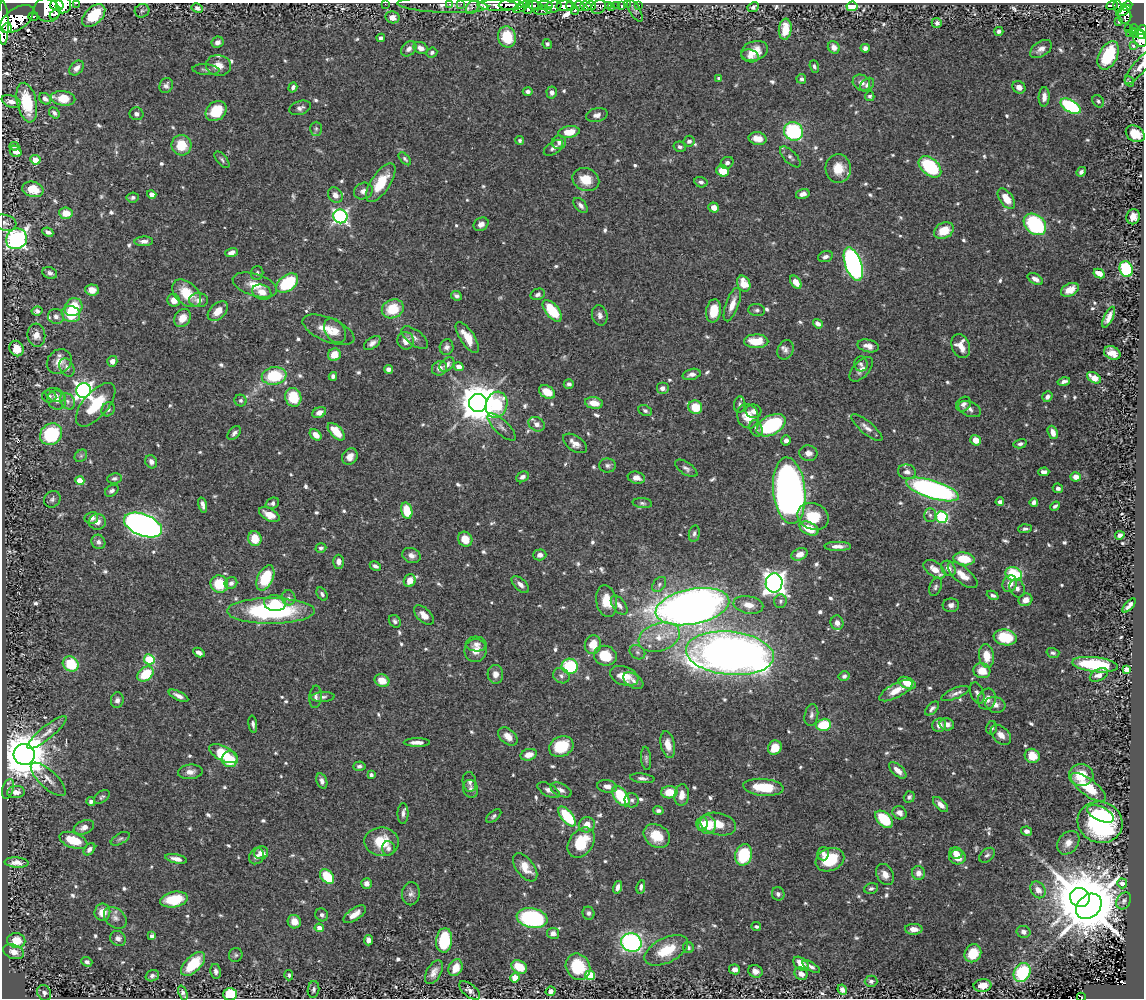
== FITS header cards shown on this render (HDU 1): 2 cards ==
NAXIS1  =                 1142
NAXIS2  =                  996

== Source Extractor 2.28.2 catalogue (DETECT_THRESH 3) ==
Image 1142 x 996 px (HDU 1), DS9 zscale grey, 1 PNG px = 1 image px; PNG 1146 x 1000 px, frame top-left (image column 1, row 996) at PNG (2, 3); each listed source drawn as its Kron ellipse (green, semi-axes under 4 px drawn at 4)
Background 0.803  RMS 0.015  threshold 0.0458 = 3 sigma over >= 5 px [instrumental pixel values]
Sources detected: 744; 1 with non-positive FLUX_AUTO (blend fragments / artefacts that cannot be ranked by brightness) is neither listed nor drawn; of the other 743, the 500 brightest by FLUX_AUTO listed and drawn (243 fainter detections omitted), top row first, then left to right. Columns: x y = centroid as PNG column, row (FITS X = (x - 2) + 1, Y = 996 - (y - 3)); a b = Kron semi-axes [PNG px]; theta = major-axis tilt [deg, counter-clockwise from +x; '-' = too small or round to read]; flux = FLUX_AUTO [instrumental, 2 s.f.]
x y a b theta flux
76 3 4 2 - 54
385 4 2 2 - 62
450 4 3 2 - 14
461 4 2 2 - 9.9
57 5 6 5 - 830
63 5 8 7 - 1300
443 5 45 7 -2 9.7
498 5 20 5 -2 1000
511 5 12 5 1 960
545 5 7 3 -6 200
591 5 5 3 - 410
617 5 3 3 - 30
622 5 3 3 - 15
627 5 2 2 - 6.9
639 5 3 2 - 6.8
1112 5 6 4 23 87
535 6 8 4 -15 340
565 6 8 5 7 970
570 6 5 3 - 440
579 6 5 4 - 410
586 6 5 4 - 710
608 6 3 3 - 120
852 6 5 4 - 59
1118 6 6 4 -78 98
1127 6 5 4 - 230
473 7 8 5 47 73
522 7 9 4 29 270
553 7 8 5 20 350
598 7 8 6 30 120
612 7 2 2 - 9.8
753 7 6 4 27 3.5
197 8 6 4 -29 3.1
528 8 7 4 73 270
47 10 13 11 -26 3100
575 10 4 3 - 160
142 11 7 6 - 2.5
543 11 9 3 3 140
635 11 12 5 -61 2.7
1123 11 8 4 33 280
55 14 6 3 42 300
94 15 14 8 43 38
1125 15 8 6 -85 260
33 16 5 3 - 46
392 17 7 6 - 8.1
17 19 19 10 35 3300
1118 21 3 3 - 17
3 23 22 5 -89 2600
937 23 5 5 - 3.3
7 28 5 4 - 570
785 29 10 6 85 21
1129 29 3 3 - 58
1134 29 4 3 - 48
1142 30 5 4 - 190
999 31 4 4 - 2.8
1129 33 2 2 - 4.8
1135 33 4 3 - 46
1140 34 5 3 - 150
507 37 10 9 - 37
381 38 4 4 - 3.1
1140 38 9 6 -68 280
217 42 6 5 - 6
547 44 5 4 - 2.3
1134 45 3 3 - 14
834 47 6 5 - 7.8
421 48 7 5 -28 6.7
865 48 5 4 - 3.5
409 49 8 6 44 5.3
1041 49 12 7 34 6.2
755 51 14 9 19 15
432 52 5 4 - 2.6
1108 55 15 9 63 66
750 56 9 6 -16 4.9
218 65 12 10 -10 10
814 67 6 4 -70 2.4
1140 67 21 6 50 8.2
76 68 8 6 46 5.3
206 70 13 5 -4 3.3
719 78 4 3 - 2.6
801 79 5 5 - 3
1129 81 5 4 - 2.6
861 83 9 7 -33 6.1
166 85 8 6 64 3.7
867 85 8 5 46 3.5
293 87 5 4 - 3.4
1019 87 7 6 - 5.9
528 91 5 4 - 3
552 92 6 5 - 4.7
870 96 5 4 - 2.5
1044 97 10 5 88 7.5
63 98 12 7 -6 21
45 99 7 5 -40 4.1
11 101 10 6 -20 6.6
1098 101 7 5 -53 2.4
27 103 20 9 -78 44
1071 106 11 6 -30 99
300 108 11 7 17 3.9
216 111 11 9 35 32
54 113 6 4 -50 3.4
136 114 7 6 - 3.6
597 115 11 7 14 5.3
316 129 7 6 - 2.6
793 131 10 9 - 110
569 132 11 6 9 18
1135 134 10 7 -32 19
758 139 9 6 -10 11
520 140 4 4 - 2.5
689 141 6 5 - 3.4
559 142 7 7 - 4
181 145 10 10 - 25
14 146 5 3 - 2.5
680 147 6 5 - 2.6
553 148 11 6 35 4.4
16 151 6 5 - 7.7
790 157 13 6 -45 4
405 159 8 4 -46 2.4
35 160 5 4 - 15
222 160 10 5 -49 2.3
727 163 7 5 35 4
930 167 13 8 -42 83
838 169 14 12 -87 19
723 171 6 5 - 19
1081 172 5 4 - 3.8
586 180 14 11 -24 21
701 182 6 5 - 3
381 183 22 9 56 30
33 189 11 7 -14 19
363 191 9 8 - 5.1
152 194 4 4 - 5.8
803 194 7 5 16 6.1
335 195 8 6 -56 6.5
133 197 6 5 - 2.8
1006 199 12 6 -54 17
581 205 9 5 -48 4
714 208 5 5 - 8.3
66 213 7 5 -6 15
340 216 7 6 - 250
1133 217 7 6 - 8.4
5 223 11 7 -17 4.2
481 224 8 6 33 5.7
1035 224 12 9 -41 120
944 231 10 7 29 20
48 232 5 4 - 4
17 239 11 10 - 240
144 241 9 5 3 5
232 252 6 4 18 5.2
825 257 8 5 19 3.8
853 264 17 8 -71 310
1126 269 8 6 -75 92
50 273 7 5 -22 3.6
257 273 7 6 - 3
1099 274 6 4 -28 9.8
1035 279 8 5 -30 5.8
796 282 7 5 -54 11
287 283 12 8 37 69
744 284 8 6 -64 17
255 285 23 11 -17 16
92 290 7 5 -5 9
1070 290 9 6 26 11
262 292 10 7 -20 10
186 293 17 11 -42 29
538 294 7 5 20 3.2
456 296 6 4 -25 3
174 300 6 6 - 11
199 300 9 7 0 5.8
732 304 18 6 70 12
73 307 9 8 - 36
393 309 11 9 24 32
757 310 8 6 -6 2.6
37 311 5 4 - 2.8
218 311 12 7 44 12
552 311 13 6 -51 42
714 311 11 7 81 20
71 314 9 8 - 27
600 315 10 7 -77 5
56 316 8 7 - 4.7
1109 317 11 4 64 7
182 318 10 7 52 13
818 324 5 4 - 5.5
328 330 27 12 -22 20
335 331 14 9 -55 8.7
36 335 11 9 -83 8.6
467 337 18 7 -57 20
415 338 16 7 -38 5.4
406 341 9 8 - 10
756 341 12 7 1 25
372 343 9 5 36 4.7
868 346 11 6 -12 7.3
961 346 12 9 -67 12
447 347 8 7 - 4.2
16 348 8 7 - 17
785 350 10 7 66 4.6
1112 353 8 6 -26 9.4
334 355 6 6 - 14
59 361 13 11 44 11
112 361 5 5 - 5.8
447 364 8 6 42 6.5
861 364 7 7 - 2.4
67 367 9 7 -63 4.6
459 367 5 4 - 9.9
439 368 8 7 - 6.5
388 369 5 4 - 4.1
861 369 15 8 47 6.6
692 374 9 5 15 5.3
274 376 12 8 8 57
333 376 4 4 - 3
1094 378 8 5 -31 13
1064 382 6 4 14 3.8
569 384 5 5 - 3.1
662 388 6 6 - 5.6
83 390 7 7 - 430
547 392 8 6 -31 19
55 395 10 6 -19 4.7
49 396 7 6 - 3.2
293 397 9 8 - 30
1047 397 6 4 53 3.7
57 400 10 9 - 6.6
241 400 6 5 - 2.5
68 401 9 7 -56 4.2
478 403 9 9 - 3000
594 403 9 5 -9 13
963 404 8 6 44 4.5
96 405 26 12 50 41
497 405 13 10 73 56
740 405 8 5 86 2.9
695 407 7 6 - 26
108 409 7 6 - 3.7
970 409 12 7 -24 4.5
645 411 7 5 -25 2.5
753 411 8 7 - 5.4
319 413 7 5 27 7.6
748 416 12 10 -69 18
537 424 8 6 -31 5.5
771 425 16 9 29 96
502 427 18 7 -44 6.4
756 428 8 6 -65 3.6
867 428 20 6 -39 6.9
336 432 11 5 -47 22
1053 432 7 4 -70 7.3
234 433 8 5 45 3.3
51 434 11 10 - 75
316 435 6 4 -41 9.9
786 440 5 4 - 4.5
976 440 5 5 - 13
575 443 13 7 -34 7.6
1020 444 7 4 12 2.8
808 453 9 8 - 6.7
81 456 7 5 44 2.3
350 457 8 7 - 6.5
151 462 7 5 -62 4.3
607 465 8 7 - 3.5
686 468 13 6 -33 4.1
907 472 9 7 -13 5.4
1044 472 5 4 - 4.5
522 477 7 5 29 4.2
1076 477 5 4 - 7.5
114 478 7 5 7 2.5
636 478 9 6 -13 7.6
80 481 4 4 - 19
1058 488 5 4 - 3.1
933 490 27 9 -17 280
112 491 7 5 35 3
789 491 33 16 -84 770
52 499 9 7 47 3.5
1000 502 4 4 - 4.1
1034 502 4 4 - 3.5
272 503 7 5 22 3
642 503 10 5 -5 2.6
203 505 8 4 -75 4.4
1055 506 5 3 - 2.5
407 511 8 5 -75 26
269 515 11 6 -26 13
930 515 7 6 - 3.1
813 516 16 13 -23 32
942 517 6 5 - 110
91 518 7 6 - 6.6
97 522 8 7 - 6.2
143 525 20 11 -21 690
809 529 10 6 -27 24
1025 529 6 4 4 2.9
694 534 8 5 78 2.7
1120 535 5 4 - 2.9
255 539 7 6 - 21
465 539 8 7 - 14
98 542 7 6 - 3.8
838 546 13 4 -1 6.2
321 548 5 4 - 2.4
800 554 8 6 23 8.9
411 555 9 7 -20 5.3
540 555 6 5 - 4.3
964 559 10 6 -8 30
338 562 7 5 90 5.4
375 566 6 4 -26 3.2
948 568 8 6 -52 6.4
934 569 12 7 -36 11
1014 574 8 7 - 52
963 575 18 8 -39 13
265 578 13 7 64 49
410 581 6 6 - 13
231 583 6 5 - 4
774 583 9 8 - 790
219 584 9 8 - 34
659 584 8 6 51 3
1010 584 8 7 - 8.8
520 585 11 5 -44 5.7
935 587 10 5 69 3.2
1017 588 9 7 -66 5
322 594 7 5 -56 3
993 595 6 4 -23 3.1
289 598 7 7 - 3.6
1026 600 7 6 - 9.6
606 601 16 10 -80 21
780 601 7 6 - 2.5
275 603 11 8 -4 22
619 605 11 6 -52 5.7
748 605 15 8 -10 11
951 605 8 7 - 4.1
1129 606 9 3 48 4.3
692 607 37 17 11 1000
271 611 44 13 0 160
424 615 12 6 -43 8.8
395 621 7 5 -51 2.9
837 623 7 6 - 6.8
659 637 21 13 18 24
1005 637 11 8 -8 35
476 644 10 7 -3 5.5
593 645 9 8 - 20
476 650 12 11 - 11
199 652 6 4 -28 4.8
637 652 8 6 -33 3.1
730 653 44 21 -6 1200
1053 653 6 5 - 2.4
605 656 11 10 - 29
986 656 12 7 -83 17
149 659 5 5 - 61
71 664 8 7 - 40
1095 665 23 7 -7 82
570 666 8 7 - 64
1126 669 4 4 - 13
982 671 8 7 - 17
145 674 9 6 39 39
495 674 9 8 - 7.6
1099 675 9 5 27 6.6
561 676 8 7 - 4.1
624 676 15 9 -20 20
844 676 5 5 - 3.5
382 681 7 6 - 17
633 681 11 6 -34 4.9
907 683 9 5 -23 16
896 691 18 7 28 14
955 693 15 5 23 5.1
977 693 11 6 -72 4
178 696 10 4 -26 5.7
316 697 11 6 84 4
323 697 12 5 3 3.4
987 699 10 9 - 8.3
117 700 8 6 79 4
995 705 10 8 -17 6.3
932 708 8 5 43 3.3
811 715 11 6 79 4.2
253 724 8 4 -81 3.1
947 724 7 6 - 5.8
823 725 7 6 - 41
939 725 7 6 - 7.8
992 728 7 5 76 2.5
47 732 24 6 39 9.1
1001 735 12 8 -44 8
508 736 11 7 -41 8.8
417 742 13 4 0 6.6
668 745 14 7 -78 10
561 746 12 10 26 34
775 748 7 6 - 18
24 754 10 10 - 4300
223 754 15 7 -27 53
529 755 8 5 16 10
1032 756 7 7 - 20
646 758 12 5 -85 2.6
230 759 8 8 - 32
359 766 6 4 3 2.6
898 770 11 5 -42 9
190 772 12 7 5 6.5
371 775 4 4 - 3
1081 775 12 11 - 27
642 778 12 4 -6 3.8
48 779 22 9 -43 10
322 781 8 5 -68 4.1
469 782 10 6 -81 4.2
607 786 10 6 -9 6.1
763 787 20 8 -5 27
1088 787 21 8 -37 31
8 789 10 5 73 3
470 789 9 7 -72 4.2
548 790 12 6 -28 4.5
561 790 11 6 -26 4.4
16 792 9 6 4 6.9
669 792 8 6 1 22
682 795 11 7 82 10
621 796 12 6 -54 57
102 797 9 5 37 2.3
909 797 6 5 - 2.5
632 800 7 7 - 3.4
91 802 5 4 - 3.6
940 804 9 5 -45 5.9
658 810 5 4 - 2.6
899 813 7 6 - 5.2
403 814 10 5 89 4
1100 814 14 7 -26 29
494 816 9 5 37 2.5
567 816 12 5 -51 58
884 819 10 6 -44 50
1100 822 23 20 -20 170
702 824 7 5 87 8.2
718 824 18 11 -12 20
587 825 8 7 - 9.1
707 825 9 9 - 21
84 827 10 6 21 6.1
1027 831 5 4 - 4.1
657 836 14 11 -34 22
120 839 10 5 29 2.4
73 840 14 7 -19 25
382 842 17 14 -1 29
581 843 16 12 55 38
1068 843 13 9 52 10
388 848 7 6 - 3.4
89 849 7 4 48 4.7
261 853 7 6 - 9.9
956 853 6 6 - 8.7
823 854 7 6 - 3.9
744 855 11 8 76 62
987 855 9 6 41 3.1
257 856 8 7 - 5.5
957 857 8 7 - 13
176 859 11 4 -12 7.1
830 860 15 11 23 38
17 863 12 5 -4 6.5
525 867 16 9 -52 15
918 873 7 6 - 7.4
885 874 11 8 -61 8.2
327 877 8 5 -47 42
366 883 5 5 - 5.9
1122 883 5 5 - 9.3
618 887 6 4 74 4.9
641 887 7 4 79 3
871 888 7 5 18 2.8
1038 890 9 7 -56 8.6
411 894 11 9 88 5.1
778 894 7 6 - 3.2
1080 897 10 9 - 4600
174 900 14 7 10 36
1124 901 9 7 59 3.4
1089 906 14 11 44 6800
102 912 8 8 - 13
588 913 6 6 - 3.1
355 914 13 6 34 10
322 915 7 6 - 3.1
115 918 13 9 -41 5.9
532 918 15 9 -10 150
294 922 7 6 - 11
756 927 5 4 - 2.9
319 928 4 4 - 7.5
914 929 9 5 1 7.4
1023 932 7 6 - 4.6
553 933 6 5 - 5.5
152 936 4 4 - 4.9
118 938 8 7 - 4.4
16 940 9 7 -11 22
368 940 5 4 - 5.6
444 940 12 8 82 55
631 943 10 9 - 240
688 948 6 5 - 2.3
666 950 23 12 26 28
14 952 11 7 -18 7.6
973 953 9 8 - 27
236 955 7 6 - 2.4
87 962 6 4 -19 3.3
193 964 15 7 45 40
801 964 9 5 -38 14
519 967 8 6 -28 26
578 967 14 11 -59 43
811 967 10 4 -32 3.7
456 968 9 6 65 16
735 969 5 5 - 5
216 971 7 5 -79 3.9
755 971 7 6 - 6.6
434 972 13 7 60 7.3
1022 973 10 8 61 73
801 974 7 5 -35 7.2
289 975 5 4 - 2.4
590 975 5 5 - 48
152 976 7 5 19 3
515 978 5 4 - 16
871 981 6 6 - 3.4
982 985 9 6 9 14
313 989 8 5 83 3.3
470 990 12 6 -40 4.4
842 990 5 4 - 4.4
550 991 5 4 - 5
44 993 8 6 -61 3.7
183 993 8 4 -70 3
230 994 7 6 - 44
1081 997 4 3 - 15
At the frame edge (FLAGS 8, measured only in part): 14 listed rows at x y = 76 3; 385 4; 450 4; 461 4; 63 5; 498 5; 511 5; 473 7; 47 10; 3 23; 1142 30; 1140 67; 230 994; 1081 997
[243 fainter detections neither listed nor drawn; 1 non-positive-flux detection neither listed nor drawn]